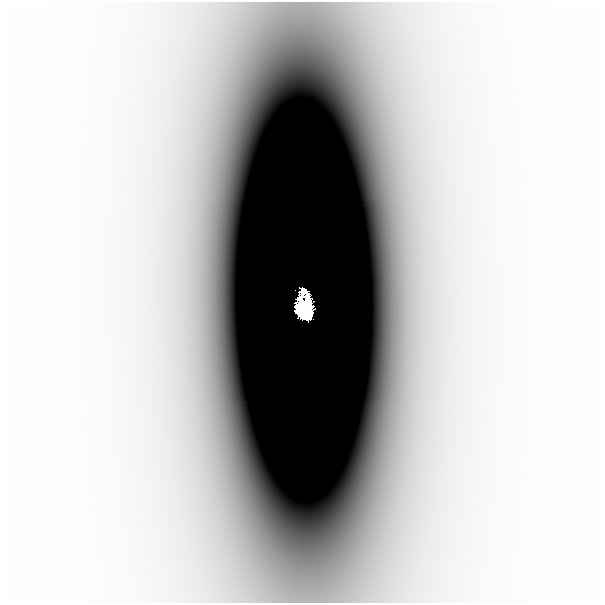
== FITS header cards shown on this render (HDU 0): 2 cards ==
NAXIS1  =                  601
NAXIS2  =                  601

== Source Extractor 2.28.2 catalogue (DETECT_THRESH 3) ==
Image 601 x 601 px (HDU 0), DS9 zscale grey, 1 PNG px = 1 image px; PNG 605 x 605 px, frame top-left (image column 1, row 601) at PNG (0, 2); no overlay
Background -1.95e-06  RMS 9.0e-07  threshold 2.71e-06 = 3 sigma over >= 5 px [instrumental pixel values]
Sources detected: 4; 2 with non-positive FLUX_AUTO (blend fragments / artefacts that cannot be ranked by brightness) are not listed; the other 2 listed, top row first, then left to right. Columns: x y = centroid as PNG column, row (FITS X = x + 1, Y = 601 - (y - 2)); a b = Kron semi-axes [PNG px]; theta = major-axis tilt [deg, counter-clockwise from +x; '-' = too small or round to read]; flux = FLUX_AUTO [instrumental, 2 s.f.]
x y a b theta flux
198 188 49 27 -89 0.0089
302 307 17 9 -84 22
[2 non-positive-flux detections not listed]